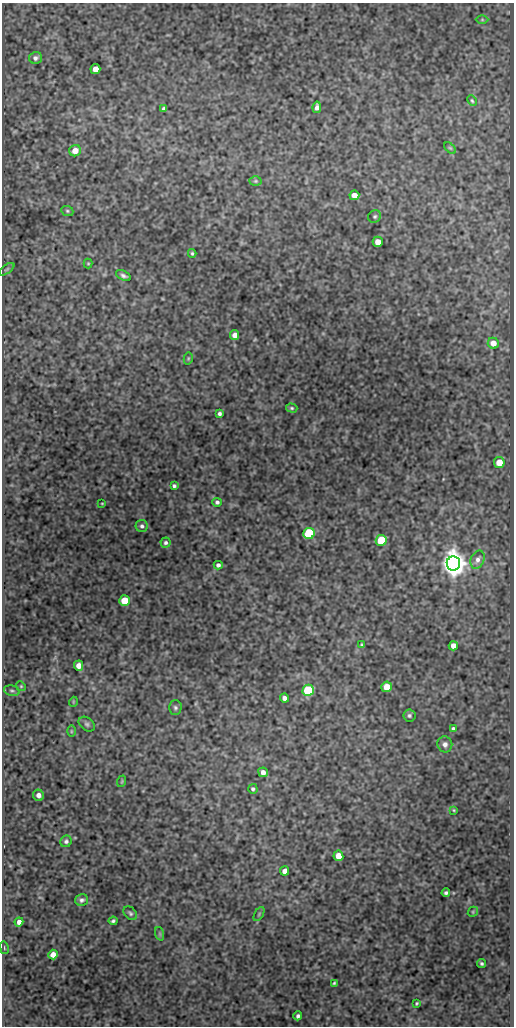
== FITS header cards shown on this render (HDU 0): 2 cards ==
NAXIS1  =                  512
NAXIS2  =                 1024

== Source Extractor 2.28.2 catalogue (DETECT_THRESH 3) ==
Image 512 x 1024 px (HDU 0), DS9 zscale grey, 1 PNG px = 1 image px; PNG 516 x 1028 px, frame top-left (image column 1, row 1024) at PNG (2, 3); each listed source drawn as its Kron ellipse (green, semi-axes under 4 px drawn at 4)
Background 298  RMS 0.77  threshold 2.31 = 3 sigma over >= 5 px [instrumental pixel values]
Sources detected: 71; all 71 listed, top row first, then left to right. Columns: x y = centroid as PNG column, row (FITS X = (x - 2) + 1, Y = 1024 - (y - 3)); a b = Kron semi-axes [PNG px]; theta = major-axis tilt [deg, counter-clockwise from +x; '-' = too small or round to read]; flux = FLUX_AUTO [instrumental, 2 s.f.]
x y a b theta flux
482 20 6 4 0 66
35 58 6 6 - 150
95 69 5 5 - 520
472 101 5 3 - 71
317 107 6 4 79 200
164 109 4 4 - 140
450 148 7 4 -44 75
75 151 6 5 - 550
255 181 6 5 - 79
354 195 5 5 - 520
67 211 6 5 - 84
375 216 7 6 - 100
378 242 5 5 - 490
192 253 4 3 - 68
88 263 5 4 - 58
7 269 9 4 35 92
123 276 8 4 -29 150
235 335 5 4 - 320
493 343 5 5 - 480
188 359 6 4 79 68
292 408 6 4 -16 76
219 414 4 4 - 110
499 462 5 5 - 810
174 486 4 3 - 95
217 502 5 4 - 110
102 503 4 2 - 41
142 526 6 6 - 140
309 533 5 5 - 5000
381 540 5 5 - 2000
166 543 5 5 - 100
478 560 9 6 66 240
453 563 7 6 - 75000
218 565 4 4 - 140
125 601 5 5 - 1500
362 645 4 3 - 61
453 646 5 4 - 440
79 666 5 4 - 310
21 686 5 4 - 65
386 687 5 5 - 770
308 690 6 5 - 4500
12 691 8 5 -13 110
284 698 4 4 - 210
73 702 5 3 - 43
175 708 7 6 - 120
409 715 6 6 - 110
87 724 9 6 -37 140
453 728 4 3 - 85
71 731 6 4 90 61
445 744 8 7 - 220
263 772 5 4 - 240
122 781 6 3 72 45
253 789 5 4 - 110
38 795 6 5 - 230
454 810 4 3 - 52
66 841 6 5 - 130
338 856 5 5 - 570
285 871 5 4 - 330
446 893 4 3 - 100
81 900 6 5 - 150
473 912 5 4 - 62
130 913 8 5 -45 120
259 914 8 3 59 62
113 921 4 3 - 90
19 922 4 4 - 240
160 934 7 4 -72 86
4 948 6 2 -77 44
53 955 5 4 - 400
482 964 4 3 - 93
334 983 3 3 - 66
417 1003 4 3 - 63
298 1016 4 4 - 130